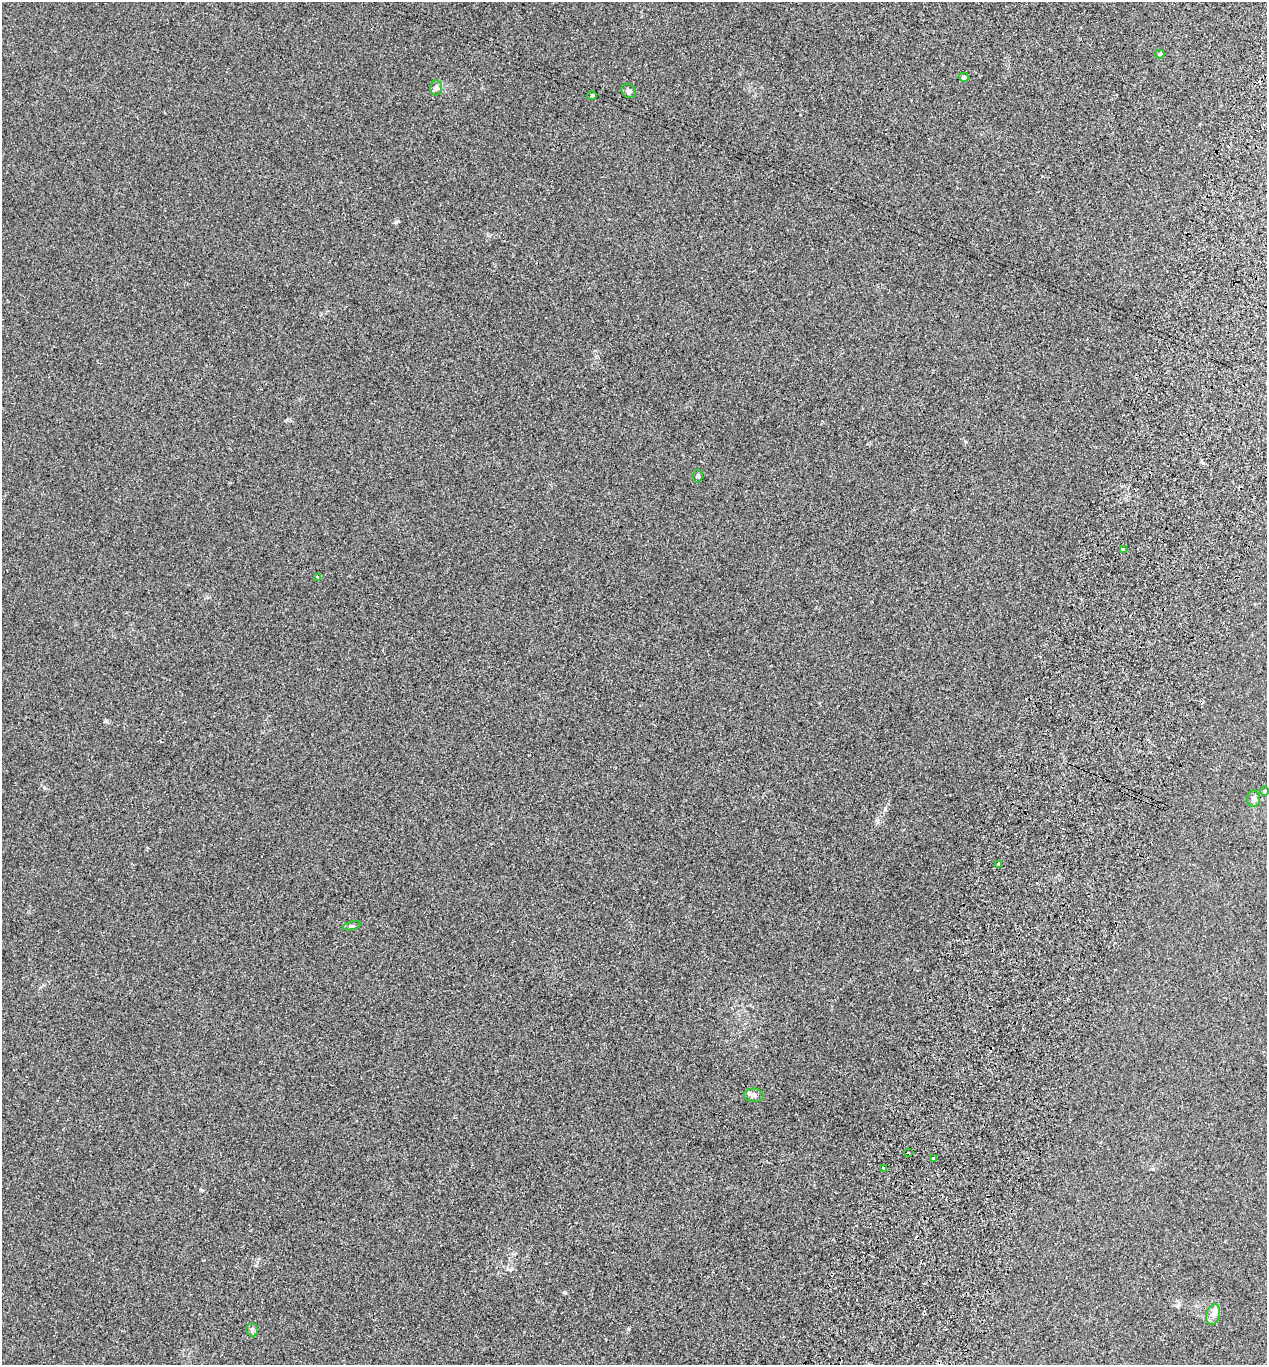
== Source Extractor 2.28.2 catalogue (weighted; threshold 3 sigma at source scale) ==
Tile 10 of 4 x 4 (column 2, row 3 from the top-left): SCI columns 1457-2721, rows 1387-2749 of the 5573 x 5497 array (HDU 1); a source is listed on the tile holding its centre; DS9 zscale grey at full resolution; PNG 1269 x 1367 px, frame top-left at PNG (2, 2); each listed source drawn as its Kron ellipse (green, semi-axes under 4 px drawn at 4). Shown black and unused: <1% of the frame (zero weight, under 2 of 3 exposures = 3% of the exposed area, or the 3 px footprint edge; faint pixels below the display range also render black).
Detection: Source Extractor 2.28.2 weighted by HDU 2 'WHT'; one run over the whole footprint, this tile lists its part. Background 0.0226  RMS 0.0068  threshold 0.0306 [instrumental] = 3 sigma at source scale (4.5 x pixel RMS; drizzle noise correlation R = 1.50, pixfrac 1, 0.05/0.05 arcsec/px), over >= 5 px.
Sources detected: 22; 4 cosmic-ray / hot-pixel residue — neither listed nor drawn; the other 18 listed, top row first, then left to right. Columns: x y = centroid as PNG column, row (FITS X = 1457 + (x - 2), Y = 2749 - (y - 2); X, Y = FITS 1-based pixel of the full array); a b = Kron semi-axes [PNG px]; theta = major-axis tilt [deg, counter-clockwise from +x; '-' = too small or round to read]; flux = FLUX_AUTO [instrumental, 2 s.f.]
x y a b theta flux
1160 54 5 4 - 1
964 77 5 4 - 2.3
436 88 7 6 - 1.9
629 91 8 6 -43 1.6
592 96 5 4 - 0.83
698 476 7 4 82 0.98
1124 549 4 3 - 5.5
317 577 3 3 - 1.4
1265 791 5 3 - 0.62
1254 799 8 6 -89 2.2
999 864 4 3 - 2.9
352 926 9 3 12 1
754 1095 10 6 -3 2
908 1153 3 2 - 0.66
934 1158 3 3 - 1
884 1169 3 3 - 0.94
1213 1315 11 7 77 3
252 1330 6 6 - 1.2
Unlisted compact peaks at least as high as the median listed source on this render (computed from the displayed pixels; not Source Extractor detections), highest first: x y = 564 1292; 396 222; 628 1329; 44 787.